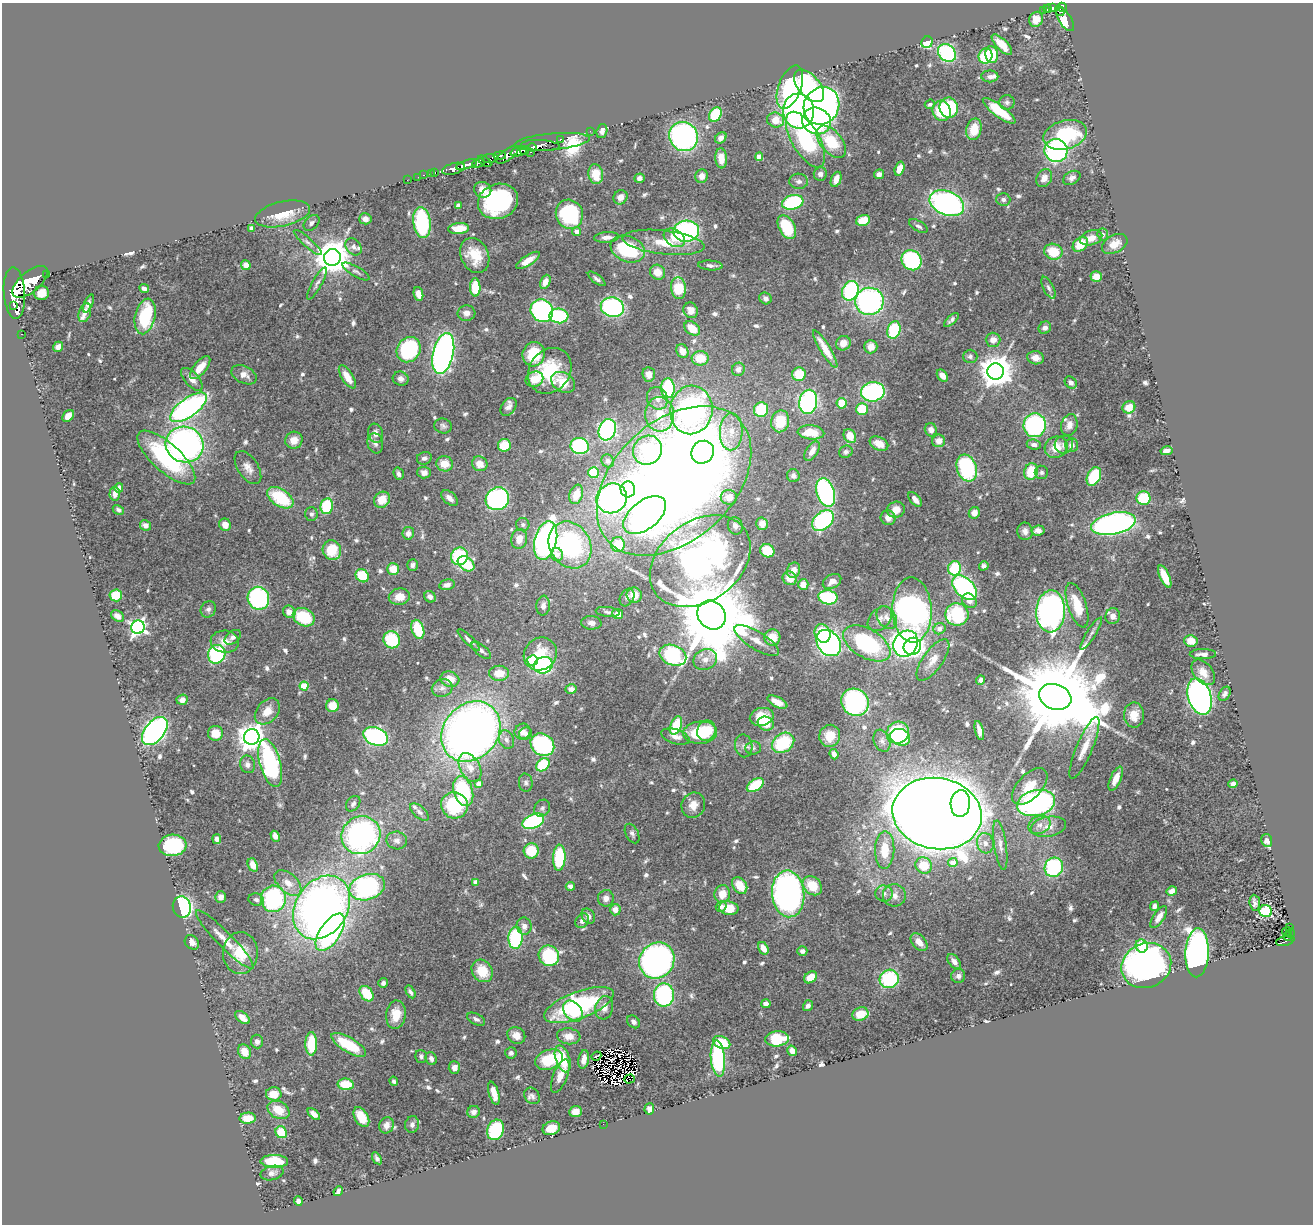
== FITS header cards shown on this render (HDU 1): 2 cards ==
NAXIS1  =                 1311
NAXIS2  =                 1222

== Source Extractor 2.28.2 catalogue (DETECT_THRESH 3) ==
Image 1311 x 1222 px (HDU 1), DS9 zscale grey, 1 PNG px = 1 image px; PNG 1315 x 1226 px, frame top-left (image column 1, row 1222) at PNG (2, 3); each listed source drawn as its Kron ellipse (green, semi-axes under 4 px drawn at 4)
Background 0.72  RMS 0.025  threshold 0.0752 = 3 sigma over >= 5 px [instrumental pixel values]
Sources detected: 701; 8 with non-positive FLUX_AUTO (blend fragments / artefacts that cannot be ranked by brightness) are neither listed nor drawn; of the other 693, the 500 brightest by FLUX_AUTO listed and drawn (193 fainter detections omitted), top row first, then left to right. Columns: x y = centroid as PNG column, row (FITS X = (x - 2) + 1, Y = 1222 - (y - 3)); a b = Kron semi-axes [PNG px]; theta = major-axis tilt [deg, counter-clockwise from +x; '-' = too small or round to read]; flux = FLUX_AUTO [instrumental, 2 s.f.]
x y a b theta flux
1062 7 5 4 - 300
1053 8 4 3 - 110
1048 9 4 3 - 120
1043 10 3 3 - 31
1060 11 5 4 - 380
1036 19 8 6 65 17
1065 20 13 6 -56 550
927 42 6 5 - 90
1002 45 13 5 -45 26
947 53 10 8 -46 220
992 54 8 6 -80 46
985 56 7 7 - 79
990 76 8 6 0 6.1
809 86 19 10 -49 190
790 87 23 11 69 170
1007 102 7 7 - 5.2
930 104 5 4 - 6.3
821 106 19 17 60 610
949 108 10 9 - 110
799 111 17 15 -86 520
942 111 10 9 - 60
999 111 20 6 -37 60
715 115 8 5 56 98
776 120 8 7 - 29
816 121 14 13 - 230
974 129 11 7 77 37
590 131 2 2 - 6.1
602 131 7 5 71 7.2
1065 135 22 14 15 120
683 136 15 14 - 420
721 138 6 5 - 8.8
560 139 3 3 - 87
806 140 31 14 -60 200
552 142 38 8 5 480
831 142 19 10 -50 69
540 145 19 5 -3 1100
532 147 4 3 - 450
525 150 4 4 - 650
1056 150 11 11 - 280
519 151 8 5 20 1900
530 152 3 2 - 140
507 155 13 5 36 850
500 156 6 3 10 340
759 157 4 4 - 25
490 158 8 4 10 350
721 158 10 6 -85 19
485 161 7 3 -39 240
478 163 6 4 22 390
466 165 11 4 17 1000
453 169 12 5 16 1600
899 169 7 4 74 20
435 172 3 2 - 18
431 173 3 2 - 26
596 174 10 7 -80 28
820 174 7 6 - 7.6
879 174 5 5 - 8.6
424 175 3 2 - 16
702 176 7 6 - 11
418 177 2 2 - 9.1
639 178 5 4 - 7.8
1044 178 9 7 61 14
1072 178 9 6 28 7.2
836 179 8 5 69 18
407 180 2 2 - 5.4
799 181 9 7 -2 7.5
483 190 9 7 -29 13
620 197 7 6 - 12
1003 199 7 6 - 5.9
498 201 20 17 20 240
793 202 11 7 15 160
947 203 18 12 -22 460
458 205 4 4 - 11
283 214 28 12 13 50
569 214 15 13 -66 150
365 219 6 5 - 9.8
863 220 7 5 18 36
422 222 15 8 -82 160
311 223 9 6 46 6.3
918 226 10 5 -31 5.7
787 227 13 8 -62 76
252 228 4 4 - 6.6
459 229 10 5 5 32
686 231 13 10 4 300
577 232 4 4 - 11
1103 234 6 5 - 5
607 237 12 5 4 11
674 238 11 8 -33 19
1091 238 11 7 17 18
663 242 41 12 -7 56
308 243 18 4 -41 8.1
1080 244 8 6 42 40
1115 244 13 8 29 19
354 247 9 7 -51 8.2
628 249 18 12 -22 120
1053 252 9 8 - 48
475 255 18 13 -64 44
332 257 8 8 - 4600
528 260 13 5 33 18
912 260 11 9 -49 200
246 265 5 4 - 14
710 265 12 5 -4 7.8
356 271 15 5 -30 6.3
657 272 8 7 - 21
46 274 3 2 - 89
1096 277 5 5 - 22
597 279 10 4 -37 5.3
30 282 21 10 40 6200
545 282 7 5 66 14
317 284 18 4 61 7
475 287 9 5 -88 49
144 288 5 4 - 7.7
678 288 11 7 -84 57
1048 288 12 5 -63 5.7
850 291 10 8 65 200
14 293 26 10 -86 7200
42 293 7 7 - 17
418 294 7 4 -78 12
765 298 6 5 - 6.2
869 301 14 13 - 370
88 304 10 3 67 5.8
14 305 4 2 - 360
612 307 12 9 -14 300
691 310 8 7 - 14
542 311 12 11 - 310
85 313 10 6 70 7.8
466 313 9 8 - 10
145 316 18 10 77 120
559 316 9 7 -4 140
951 320 9 4 43 5.9
692 328 9 6 -37 28
1045 328 6 6 - 7.1
894 330 9 6 72 110
21 334 3 2 - 7.2
993 340 7 7 - 14
843 343 7 7 - 14
58 347 5 4 - 10
871 347 6 6 - 14
825 349 22 5 -59 29
409 350 13 11 56 180
682 351 7 5 -62 14
443 353 21 10 77 730
534 354 12 11 - 66
970 356 7 6 - 5.4
700 358 8 7 - 36
1036 358 8 6 -13 15
200 368 14 6 51 24
738 369 7 6 - 7.8
550 371 24 20 53 98
996 371 8 8 - 3600
649 374 7 6 - 13
799 374 7 6 - 40
244 375 13 8 -26 13
942 376 7 4 -52 12
347 377 13 5 -58 21
192 379 14 7 -48 14
401 379 8 7 - 7.7
534 379 9 7 22 32
563 382 13 9 -32 41
1071 383 7 5 -47 8.1
668 388 10 7 -86 120
873 392 12 9 10 220
657 398 11 10 - 15
808 402 12 9 79 310
842 403 5 5 - 42
188 407 21 9 36 490
509 407 10 7 52 8.8
1129 407 6 6 - 26
862 409 6 5 - 57
691 410 24 21 82 530
761 410 7 7 - 78
660 414 17 14 -85 45
68 416 7 5 46 16
780 421 11 9 78 50
1035 425 12 11 - 230
1069 425 11 8 74 13
443 426 9 7 -16 5.4
607 430 11 8 71 320
931 430 7 6 - 9.7
731 432 18 11 88 30
811 432 13 7 -4 40
376 433 10 7 -73 11
850 436 7 6 - 29
294 440 9 8 - 18
939 441 6 6 - 13
375 443 10 7 -73 7.7
879 444 10 6 -26 19
185 445 19 17 -20 630
504 445 6 6 - 42
1034 445 7 5 -8 6.5
1064 445 9 8 - 8.2
1071 445 7 6 - 10
580 446 9 8 - 180
1056 447 12 10 33 30
648 450 15 14 - 130
812 451 11 6 57 13
1166 451 6 4 11 9.9
703 452 12 11 - 180
846 452 7 6 - 4.9
166 457 37 14 -42 200
424 458 7 6 - 5.8
608 461 7 6 - 5
444 464 8 7 - 26
480 464 8 7 - 19
248 468 19 10 -56 16
967 468 14 9 -71 170
1031 471 8 7 - 51
424 472 7 6 - 9.4
1041 472 7 6 - 4.8
594 473 5 5 - 44
399 474 6 5 - 6.1
793 476 6 6 - 6.2
1094 476 10 6 65 80
674 481 89 60 43 3300
119 488 4 4 - 13
628 489 8 7 - 68
826 492 15 9 -72 340
115 494 7 5 87 8.9
576 494 10 6 71 25
729 497 8 7 - 20
280 498 14 8 -33 96
450 498 10 6 -42 12
612 498 16 14 37 420
1143 498 7 7 - 70
497 499 12 11 - 330
915 499 9 5 -51 11
382 500 8 7 - 26
327 506 8 6 80 83
118 510 6 4 -31 4.6
896 510 9 8 - 21
974 513 6 5 - 13
311 514 7 6 - 5.4
645 515 25 14 38 490
888 518 8 7 - 12
823 520 12 8 42 190
762 524 6 5 - 11
1113 524 22 10 12 590
145 525 6 5 - 11
225 525 6 6 - 17
523 525 7 6 - 4.7
735 526 9 7 -69 7.9
1025 531 9 8 - 8.9
1038 531 7 5 9 13
408 533 6 5 - 9
519 539 10 8 75 18
546 540 19 11 76 660
618 544 7 7 - 49
570 545 24 20 -59 250
332 550 10 9 - 57
767 551 7 6 - 51
557 554 6 6 - 14
459 556 9 8 - 130
700 561 55 40 36 710
466 564 9 6 -36 70
413 565 6 5 - 6.1
984 566 5 4 - 5.2
955 568 7 6 - 100
393 569 6 5 - 31
794 570 8 6 68 12
362 576 7 6 - 67
1165 577 12 5 -66 34
790 578 7 6 - 19
832 581 10 6 28 11
803 584 5 5 - 17
447 585 8 5 11 8.7
965 588 15 9 -44 290
116 595 6 6 - 48
634 595 8 7 - 20
399 597 10 8 10 23
430 597 6 5 - 7.2
828 597 9 7 -9 120
258 598 11 11 - 230
627 598 9 6 61 4.9
969 601 8 6 -43 10
1077 605 23 9 -72 48
543 606 10 7 85 9
208 609 8 7 - 6.5
912 610 32 19 -88 760
1051 611 21 14 87 590
289 612 6 5 - 16
608 612 12 5 -7 5.3
618 614 5 5 - 19
957 614 11 11 - 110
711 615 15 13 -49 30000
117 616 7 5 -40 9.7
1113 616 8 7 - 10
304 617 11 8 -25 76
887 617 12 9 -55 13
880 619 14 10 46 13
591 623 10 6 -2 7.9
138 627 7 6 - 610
418 629 10 6 -72 63
939 629 6 5 - 11
822 633 9 7 -66 47
1091 634 19 4 58 8.3
233 637 9 6 39 6.9
772 637 8 8 - 33
392 640 9 8 - 96
469 640 15 4 -44 7.2
757 640 25 9 -32 24
1191 641 6 6 - 20
225 642 14 11 -7 20
829 643 14 11 -51 460
867 643 26 14 -30 200
906 644 14 11 53 430
912 646 9 8 - 140
481 650 12 5 -38 7.2
217 654 9 8 - 170
540 654 17 15 43 46
1203 654 13 5 0 9.8
673 655 14 10 -23 200
705 659 12 10 21 17
933 660 24 10 54 21
533 661 5 5 - 100
543 665 10 8 25 180
1203 672 14 9 -50 18
499 673 10 7 0 27
450 679 9 7 -18 26
981 680 4 4 - 5.5
304 686 4 4 - 65
442 688 10 9 - 9.9
571 689 5 4 - 7.4
1225 694 8 5 59 6.2
1055 697 16 12 -19 42000
1200 697 19 11 -73 910
182 700 6 5 - 9.1
777 702 11 5 -26 21
855 702 14 13 - 330
332 706 6 6 - 31
267 711 15 10 48 22
1134 715 12 10 -89 22
762 717 12 9 13 30
766 724 8 7 - 46
676 726 10 5 68 74
979 730 10 4 -77 11
155 731 16 9 51 500
471 731 32 27 50 1400
706 731 10 9 - 52
522 732 8 7 - 11
216 733 7 7 - 24
700 733 17 11 5 81
898 733 11 10 - 130
525 734 6 6 - 7.4
376 736 13 9 -22 270
830 736 11 10 - 32
252 737 8 7 - 2000
675 737 15 7 -18 13
900 737 10 8 -23 92
506 740 9 7 -68 7.9
882 741 11 8 -69 8
783 743 12 9 34 97
542 745 12 10 -35 230
744 746 11 8 -80 8.9
753 748 8 6 3 6
1084 748 33 8 67 26
834 754 5 4 - 8.2
270 763 24 10 -75 250
247 764 9 7 -70 7.2
543 765 7 6 - 80
470 767 15 10 -61 20
1116 779 13 5 66 19
526 783 9 7 -85 5.2
479 784 4 4 - 17
1233 784 5 4 - 6.8
755 785 9 5 34 69
1030 786 22 12 47 35
463 791 15 9 -73 140
960 803 13 9 85 270
1036 803 19 13 13 390
353 804 8 6 51 5.4
454 805 13 13 - 110
693 805 13 11 63 18
542 808 9 7 50 6.1
419 812 11 6 -41 7
937 814 45 35 -10 6800
533 821 11 7 24 240
1039 825 11 8 24 13
1048 827 18 10 10 20
632 834 10 6 -62 5.7
361 835 20 18 33 430
275 836 6 4 -61 10
217 839 5 4 - 5.4
397 840 10 9 - 8.8
1267 840 6 5 - 6.6
985 843 10 8 -76 11
173 845 14 10 5 140
1000 845 25 6 -82 15
885 850 19 9 89 37
531 851 7 7 - 52
559 858 13 6 87 120
953 863 5 4 - 27
253 865 7 5 -67 16
924 865 8 8 - 38
1054 867 10 9 - 170
476 882 4 4 - 22
288 883 16 9 -42 20
740 885 9 6 -53 32
570 886 5 4 - 9.7
812 886 11 8 -47 44
367 887 18 12 18 310
1172 891 5 4 - 12
722 894 9 8 - 24
788 894 23 16 -84 660
884 894 8 8 - 7.5
894 895 11 11 - 13
221 897 5 5 - 6.6
606 898 8 8 - 9.9
273 899 13 12 - 200
256 900 8 6 -17 5.5
1255 903 8 5 -83 6.4
721 906 5 5 - 6.7
1155 906 5 4 - 6.7
182 907 10 9 - 240
322 907 34 26 57 1100
729 908 10 6 -10 43
615 910 5 5 - 14
1266 911 6 6 - 120
588 916 8 6 -56 10
1159 917 12 5 57 12
582 921 8 6 52 8.4
524 926 8 7 - 10
1290 928 3 3 - 16
330 932 21 10 56 440
1287 932 5 3 - 16
1290 933 5 3 - 68
1288 937 4 3 - 71
515 938 11 7 87 130
225 940 40 7 -46 23
1285 941 9 5 13 130
192 942 8 6 -49 10
919 942 10 6 -48 17
1142 946 6 6 - 48
763 948 7 4 -57 18
802 951 5 5 - 6.6
240 953 21 17 88 47
1197 953 24 11 88 770
549 956 10 10 - 140
657 960 19 17 53 520
954 961 8 5 -52 8.1
1146 966 25 22 24 780
482 971 12 10 -53 43
958 976 7 7 - 6.4
811 977 7 5 37 26
889 979 10 9 - 140
383 983 5 4 - 5.4
410 992 7 4 -61 5
367 994 8 6 -52 57
664 995 12 10 88 220
766 1004 4 4 - 9.7
579 1005 37 13 20 220
808 1006 6 4 54 6.4
604 1008 12 9 75 16
573 1011 12 8 -48 46
860 1014 8 6 20 29
396 1015 14 9 82 33
242 1018 8 5 -39 12
476 1019 10 5 -26 5.9
634 1022 7 5 -48 6.6
516 1035 9 8 - 15
569 1036 12 8 -6 17
777 1039 12 7 6 74
257 1041 7 6 - 6.6
722 1042 9 6 -25 52
311 1044 11 6 90 61
349 1045 20 7 -31 76
792 1051 5 4 - 12
244 1052 7 6 - 21
511 1053 5 5 - 5.4
421 1056 6 6 - 5.8
596 1056 5 2 - 4.7
431 1058 7 5 -70 7
718 1058 18 7 -85 200
563 1059 14 7 -72 60
584 1059 9 5 80 13
549 1060 14 9 18 65
454 1067 6 5 - 9.6
560 1076 17 7 68 18
629 1079 5 3 - 36
394 1081 5 4 - 4.7
346 1084 8 5 -5 53
494 1093 12 5 -74 19
274 1094 8 6 -1 26
532 1096 9 7 -52 6.3
649 1109 5 5 - 6.7
278 1110 12 8 -29 29
474 1112 6 6 - 8.6
576 1112 6 5 - 19
314 1114 7 4 -41 9.8
361 1117 11 6 -59 34
248 1118 8 5 3 29
412 1124 8 7 - 7.3
603 1124 2 2 - 48
386 1125 8 7 - 14
551 1128 9 6 20 27
496 1130 10 8 69 120
281 1132 6 5 - 40
377 1158 6 4 -58 5.2
274 1161 13 6 -1 67
272 1173 12 7 13 7.2
338 1191 5 4 - 5.3
298 1201 4 4 - 6.4
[193 fainter detections neither listed nor drawn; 8 non-positive-flux detections neither listed nor drawn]